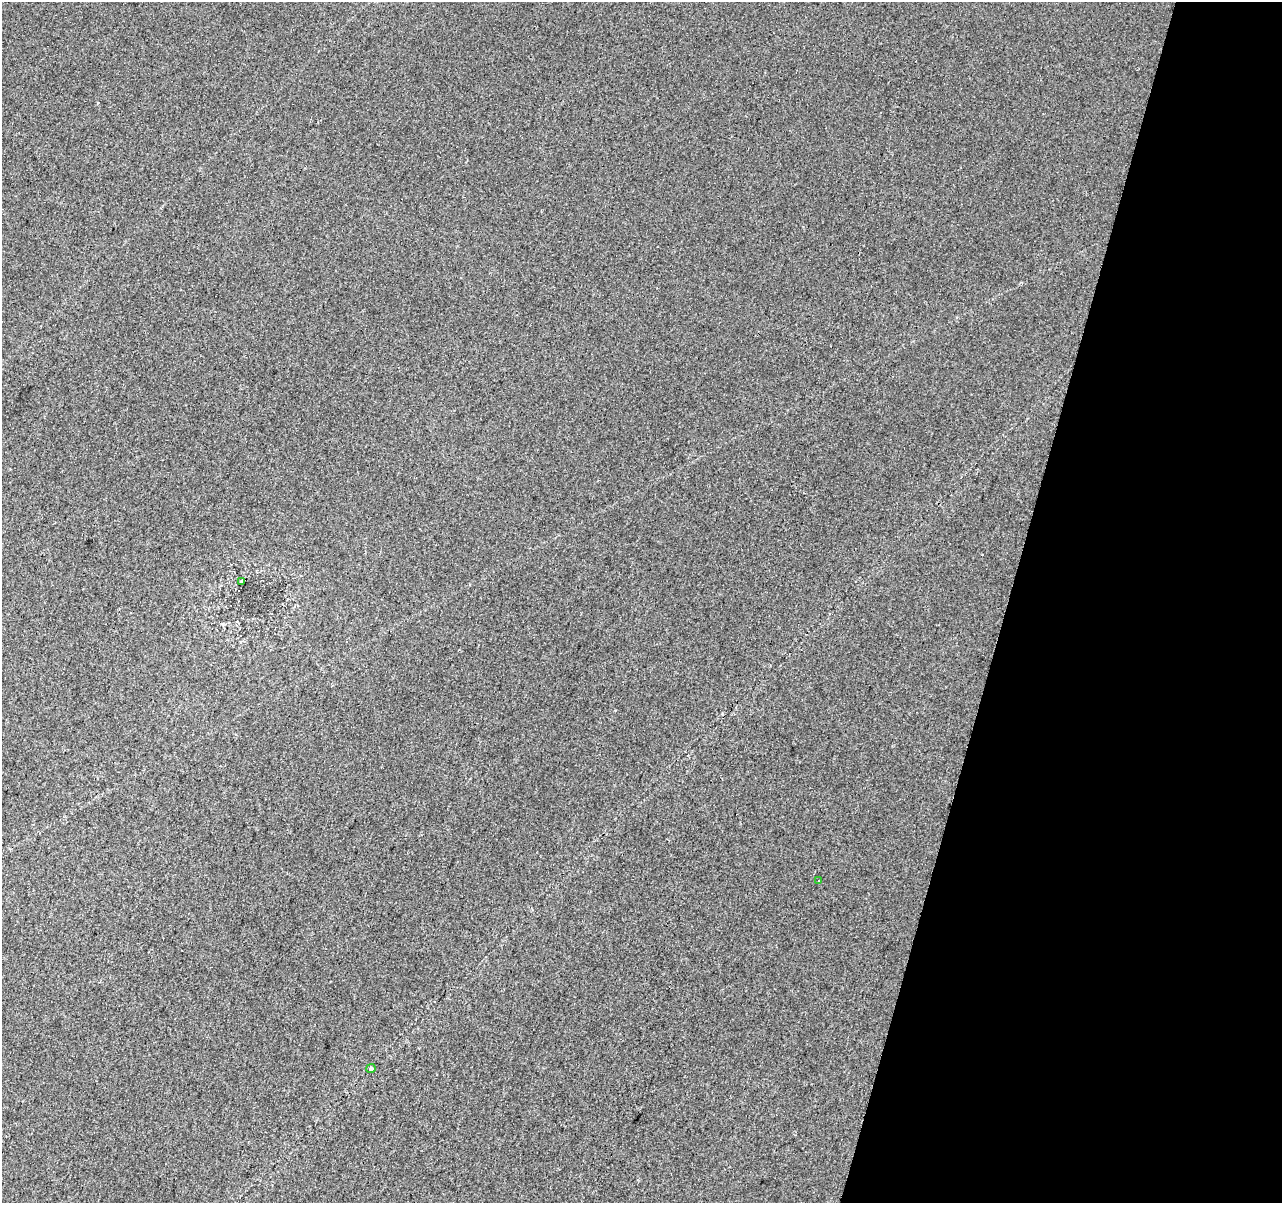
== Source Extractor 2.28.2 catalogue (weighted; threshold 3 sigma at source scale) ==
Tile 8 of 4 x 4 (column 4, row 2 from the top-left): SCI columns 3863-5142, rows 2729-3929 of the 5153 x 5395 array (HDU 1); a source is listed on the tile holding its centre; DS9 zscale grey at full resolution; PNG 1284 x 1205 px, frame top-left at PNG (2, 2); each listed source drawn as its Kron ellipse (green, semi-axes under 4 px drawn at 4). Shown black and unused: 21% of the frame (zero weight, under 2 of 3 exposures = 2% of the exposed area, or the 3 px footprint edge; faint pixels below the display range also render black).
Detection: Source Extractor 2.28.2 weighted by HDU 2 'WHT'; one run over the whole footprint, this tile lists its part. Background 0.00743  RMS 0.007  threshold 0.0315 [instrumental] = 3 sigma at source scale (4.5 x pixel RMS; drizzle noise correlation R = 1.50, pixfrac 1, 0.0396/0.0396 arcsec/px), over >= 5 px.
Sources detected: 3; all 3 listed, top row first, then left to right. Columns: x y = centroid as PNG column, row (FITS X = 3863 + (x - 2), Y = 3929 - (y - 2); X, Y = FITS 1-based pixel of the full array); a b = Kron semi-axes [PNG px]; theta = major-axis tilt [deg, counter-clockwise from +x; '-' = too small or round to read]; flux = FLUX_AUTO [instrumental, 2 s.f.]
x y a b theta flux
241 581 3 2 - 0.77
819 881 3 2 - 0.82
371 1068 4 4 - 1.6